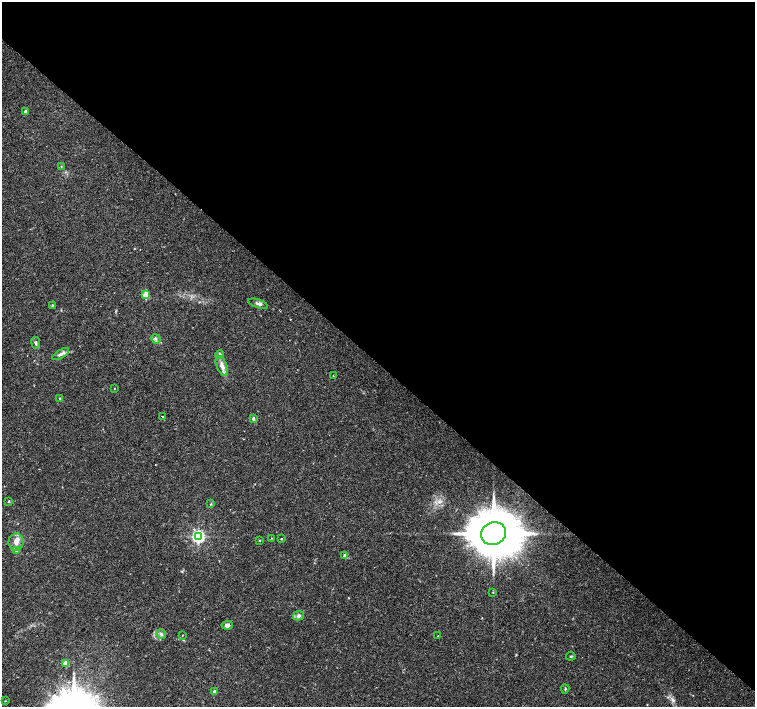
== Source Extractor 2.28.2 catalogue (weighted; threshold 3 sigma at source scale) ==
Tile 3 of 4 x 4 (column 3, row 1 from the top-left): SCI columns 3011-4516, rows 4391-5799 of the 6026 x 6026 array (HDU 1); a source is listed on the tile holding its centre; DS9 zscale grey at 2 x 2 block average (1 PNG px = mean of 2 x 2 image px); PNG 757 x 709 px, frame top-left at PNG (2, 2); each listed source drawn as its Kron ellipse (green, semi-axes under 4 px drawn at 4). Shown black and unused: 51% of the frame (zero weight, under 2 of 3 exposures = <1% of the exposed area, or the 3 px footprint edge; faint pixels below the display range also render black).
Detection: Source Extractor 2.28.2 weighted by HDU 2 'WHT'; one run over the whole footprint, this tile lists its part. Background 0.0334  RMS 0.0036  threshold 0.0161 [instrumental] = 3 sigma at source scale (4.5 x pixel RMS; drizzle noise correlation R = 1.50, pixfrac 1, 0.0396/0.0396 arcsec/px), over >= 5 px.
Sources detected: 36; all 36 listed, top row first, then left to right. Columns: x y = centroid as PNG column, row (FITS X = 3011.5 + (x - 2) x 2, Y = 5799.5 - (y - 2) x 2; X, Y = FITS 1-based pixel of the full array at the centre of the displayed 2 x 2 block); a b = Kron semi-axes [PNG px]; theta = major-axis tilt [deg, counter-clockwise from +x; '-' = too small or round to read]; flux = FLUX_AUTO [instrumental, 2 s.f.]
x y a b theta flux
25 112 3 2 - 3.7
61 166 3 2 - 0.54
146 295 3 3 - 23
258 304 10 4 -18 2.6
52 306 4 2 - 0.71
156 339 5 4 - 1.6
36 343 6 3 -81 1.4
61 354 9 4 31 2.7
220 354 4 4 - 2.1
222 366 10 5 -69 5
333 376 2 2 - 0.38
114 389 2 2 - 0.37
60 399 3 2 - 0.79
162 416 2 2 - 1.8
253 419 3 3 - 1.7
9 501 3 3 - 1
211 504 3 2 - 0.57
494 533 13 11 21 6000
198 537 4 4 - 200
271 538 2 2 - 0.35
281 539 3 2 - 0.6
260 540 3 2 - 0.56
16 542 8 7 - 5.4
16 550 4 3 - 0.88
345 555 3 2 - 2.5
493 592 2 2 - 0.5
299 616 5 4 - 2.3
227 625 5 4 - 2.8
161 634 5 4 - 2
182 635 3 2 - 0.34
438 636 2 2 - 0.7
571 656 4 3 - 0.93
66 663 3 3 - 20
565 689 4 3 - 0.83
214 692 3 2 - 3
5 701 3 2 - 0.41
Overlapping masked pixels (flux is a lower limit): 1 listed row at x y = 494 533
Diffuse or blended objects may show on this block-average render without a row.